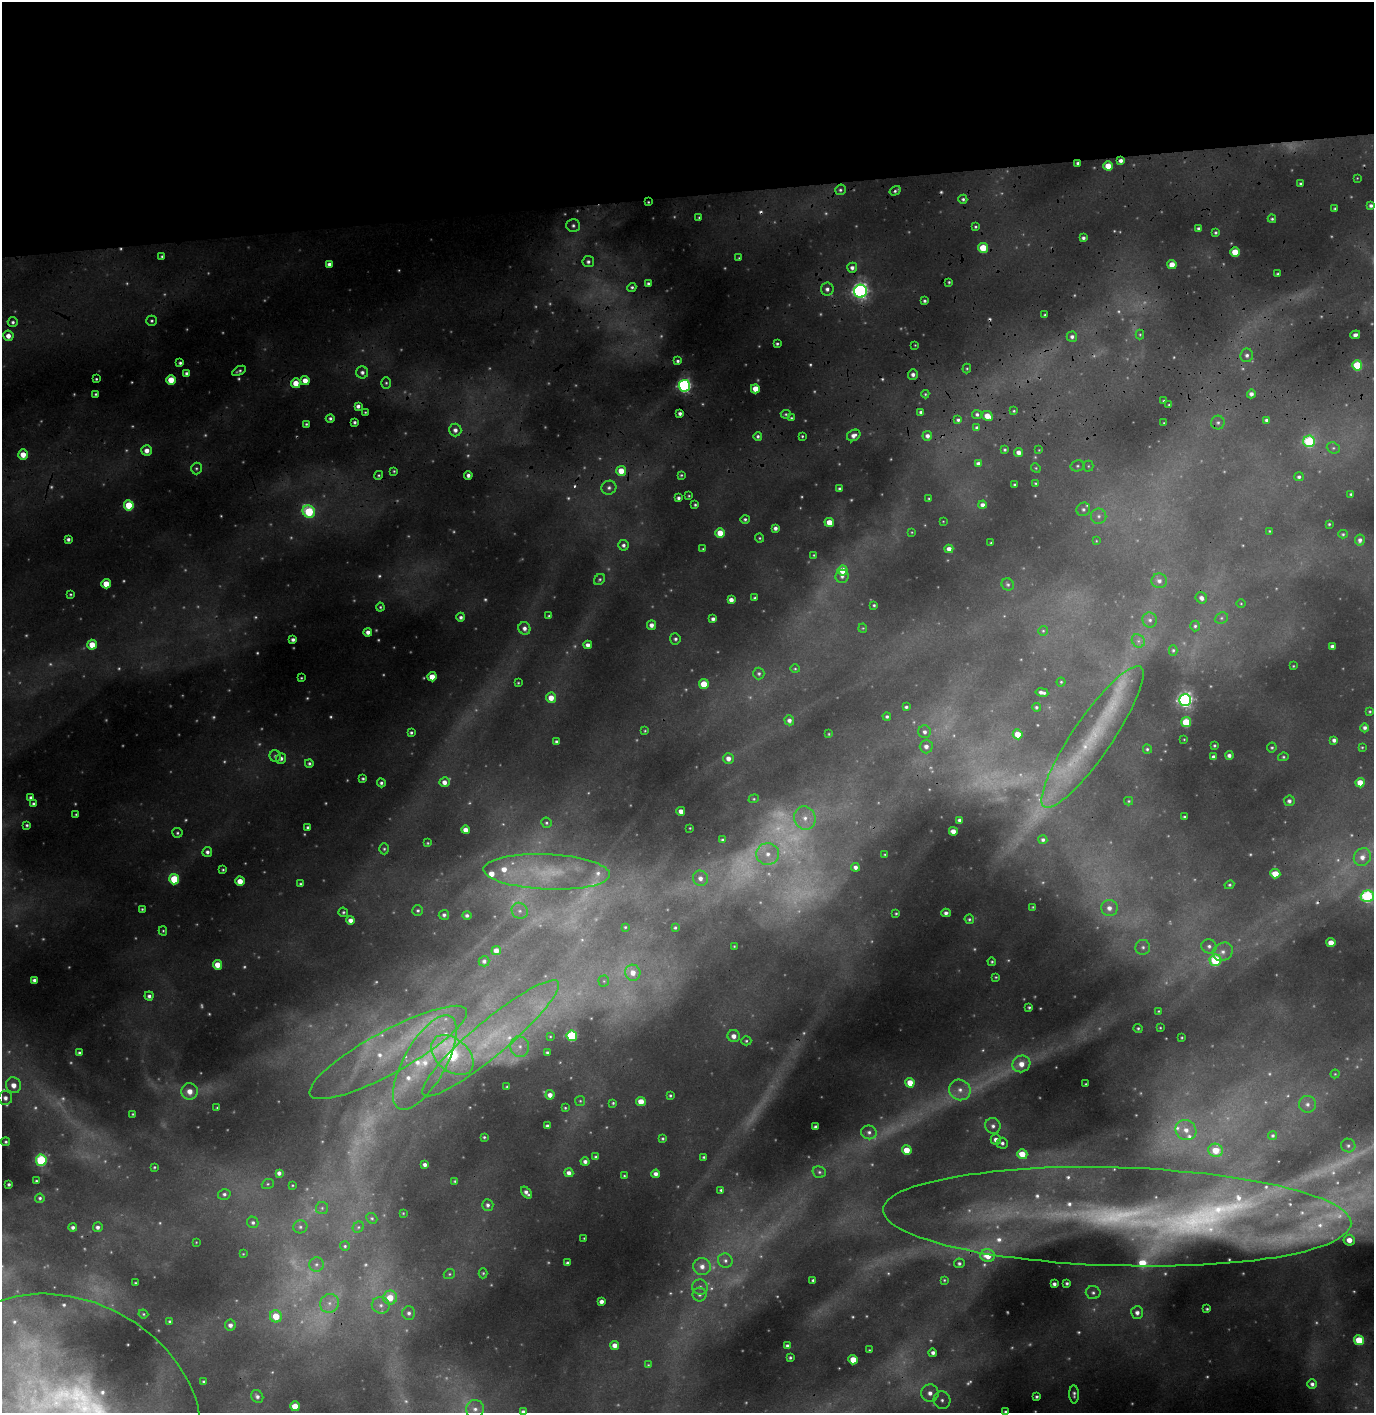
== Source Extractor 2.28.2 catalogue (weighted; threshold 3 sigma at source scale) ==
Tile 2 of 3 x 3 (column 2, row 1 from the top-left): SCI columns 1535-2906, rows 3384-4794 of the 4546 x 5357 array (HDU 1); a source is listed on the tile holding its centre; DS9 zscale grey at full resolution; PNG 1376 x 1415 px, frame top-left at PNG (2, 2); each listed source drawn as its Kron ellipse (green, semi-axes under 4 px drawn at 4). Shown black and unused: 14% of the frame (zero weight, under 3 of 4 exposures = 24% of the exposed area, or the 3 px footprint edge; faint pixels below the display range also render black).
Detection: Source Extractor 2.28.2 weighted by HDU 2 'WHT'; one run over the whole footprint, this tile lists its part. Background 0.114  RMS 0.012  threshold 0.0547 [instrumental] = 3 sigma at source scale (4.5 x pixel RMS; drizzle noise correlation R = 1.50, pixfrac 1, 0.05/0.05 arcsec/px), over >= 5 px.
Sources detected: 593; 156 too faint to see at this stretch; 5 cosmic-ray / hot-pixel residue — neither listed nor drawn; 27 inside a brighter listed object's ellipse — not listed separately; the other 405 listed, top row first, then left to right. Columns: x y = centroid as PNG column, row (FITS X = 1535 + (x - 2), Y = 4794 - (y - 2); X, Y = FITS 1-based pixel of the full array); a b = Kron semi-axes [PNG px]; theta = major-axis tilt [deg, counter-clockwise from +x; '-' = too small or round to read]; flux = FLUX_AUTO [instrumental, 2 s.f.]
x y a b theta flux
1121 161 4 4 - 5.8
1078 163 3 3 - 2.7
1108 166 4 4 - 29
1357 178 2 2 - 0.8
1300 184 3 3 - 2
840 190 5 5 - 2.8
895 191 6 3 32 2.9
963 199 4 4 - 2.8
648 202 3 2 - 1.2
1371 205 4 3 - 3.5
1335 209 3 3 - 2.3
699 217 4 3 - 1.6
1272 219 4 4 - 2.2
573 226 7 6 - 4
976 227 4 4 - 2.2
1199 229 3 3 - 3.9
1215 232 4 4 - 2.3
1083 238 4 3 - 3.8
983 248 5 5 - 41
1235 252 5 5 - 32
162 256 4 3 - 2.1
739 258 3 3 - 1.4
588 262 6 5 - 4.2
329 264 4 4 - 5.7
1172 264 4 4 - 16
852 268 5 5 - 6
1278 274 3 3 - 1.7
949 282 3 3 - 1.7
648 284 4 3 - 3
632 287 4 4 - 2.6
827 289 6 6 - 5.5
860 291 6 6 - 470
925 301 3 3 - 2.7
1045 315 3 3 - 1.6
152 321 5 5 - 2.6
13 322 5 5 - 3.2
1140 335 5 4 - 1.6
1355 335 5 4 - 5.4
8 336 5 5 - 9.7
1072 337 5 5 - 4.4
777 344 3 3 - 2.3
915 345 3 3 - 1
1247 355 7 6 - 4.7
678 361 4 3 - 2.6
180 363 3 3 - 2.9
1357 365 5 5 - 68
967 368 5 4 - 1.6
239 371 7 3 28 2.9
362 372 6 6 - 5.8
187 374 4 4 - 5.1
913 375 5 5 - 5.9
96 379 3 3 - 1.6
171 380 5 4 - 27
305 380 4 4 - 15
296 383 5 4 - 21
386 383 5 5 - 2.4
684 386 6 6 - 290
755 389 4 4 - 22
96 394 3 3 - 1.9
925 394 4 4 - 1.7
1251 394 4 4 - 5.4
1164 401 3 2 - 1.3
1169 405 3 3 - 1.4
358 406 4 4 - 5.1
1014 411 3 2 - 1.4
365 412 3 2 - 1.3
921 412 4 3 - 3.2
680 413 4 3 - 4.3
786 414 5 4 - 1.9
977 414 5 4 - 3
987 416 6 5 - 14
330 418 4 4 - 3.2
791 418 3 3 - 1.6
958 420 4 4 - 2.8
1267 420 4 4 - 3.9
355 422 3 3 - 3
1218 422 7 6 - 3.6
1164 423 3 2 - 0.97
306 424 3 3 - 1.7
977 428 4 4 - 3.4
455 430 6 6 - 7
854 435 7 5 29 8
758 436 4 4 - 2.9
802 436 3 3 - 1.6
927 436 5 5 - 6
1309 441 6 5 - 120
1333 448 7 5 -20 2.8
147 450 5 5 - 10
1005 450 3 3 - 1.9
1039 450 4 4 - 1.1
1019 452 4 4 - 7.5
23 455 5 5 - 18
978 464 4 4 - 4.6
1077 466 7 5 13 3.4
1088 466 5 5 - 2.1
196 468 6 5 - 2.5
1036 468 5 4 - 1.5
394 471 4 4 - 1.7
621 471 5 5 - 23
379 475 4 4 - 1.9
468 475 4 4 - 5.2
681 475 3 3 - 1.6
1299 477 5 4 - 3.1
1035 483 4 4 - 1.6
1015 485 3 3 - 2
609 488 7 7 - 4.9
840 489 4 3 - 3.4
1351 494 3 3 - 1.9
689 496 3 2 - 1.2
678 498 4 3 - 3.7
929 499 3 2 - 1.3
129 505 5 5 - 54
695 505 3 3 - 1.9
982 505 4 4 - 6.5
1083 509 7 6 - 4.2
309 512 6 5 - 100
1099 516 8 7 - 5.3
745 519 4 4 - 2.6
943 521 3 2 - 0.71
829 522 4 4 - 19
1329 524 3 3 - 1.5
775 528 4 4 - 5.1
1269 531 3 2 - 1
912 532 3 2 - 0.85
720 533 5 4 - 25
1343 534 5 4 - 1.8
760 538 5 3 - 1.7
68 539 4 3 - 3.8
1360 540 5 5 - 4.8
1096 541 4 3 - 0.95
991 543 3 3 - 1.4
623 545 5 5 - 4.1
703 549 4 4 - 1.5
949 549 4 4 - 9
814 555 3 3 - 1.3
843 570 5 5 - 27
842 576 7 6 - 4.3
600 579 6 5 - 2.4
1159 581 7 7 - 6.6
106 584 4 4 - 24
1008 584 6 6 - 3
70 594 4 4 - 1.7
755 598 3 3 - 2.1
1201 598 6 5 - 5.8
731 600 4 4 - 8.9
1241 604 5 3 - 1.1
874 605 3 3 - 1.8
380 607 4 4 - 1.9
549 616 4 3 - 1.7
461 617 4 4 - 4.1
1221 618 7 5 23 2.8
713 619 4 4 - 5
1150 620 7 7 - 4.7
651 625 5 4 - 7.5
1195 626 5 4 - 2.6
524 628 6 6 - 6.9
863 628 4 4 - 1.4
1043 631 5 5 - 1.8
368 632 4 4 - 7.7
293 639 4 3 - 4.4
675 639 5 5 - 3.4
1138 641 7 6 - 4.2
92 645 5 4 - 27
588 645 4 4 - 6.6
1332 646 4 4 - 5
1173 650 5 4 - 2
1293 666 3 3 - 1.2
795 669 4 4 - 1.5
759 673 6 5 - 3
432 677 4 4 - 21
301 678 3 3 - 1.3
1061 682 4 4 - 1.7
518 683 3 3 - 1.3
704 684 5 5 - 31
1042 692 6 4 -11 5.2
551 698 5 5 - 17
1185 700 6 6 - 390
906 707 4 3 - 2.8
1036 707 4 4 - 2.4
1370 711 3 3 - 1.6
887 716 4 4 - 2.6
789 720 5 5 - 5.2
1186 722 5 5 - 51
1365 728 4 4 - 4.2
645 731 3 3 - 1.3
925 732 6 6 - 5.2
411 733 4 3 - 2.5
829 734 4 3 - 1.3
1018 734 5 5 - 19
1092 737 85 19 55 120
1184 739 3 2 - 0.92
1334 740 4 4 - 4.4
556 742 4 4 - 3.5
1214 745 4 4 - 1.9
926 746 7 6 - 7
1362 747 3 3 - 1.2
1272 748 5 5 - 2.1
1147 749 5 4 - 2.3
1229 755 4 4 - 4.7
275 756 6 5 - 3.3
1214 757 4 4 - 6.9
1283 757 5 4 - 1.9
281 758 5 5 - 5.3
728 758 5 5 - 8.4
309 763 4 4 - 2.9
363 779 3 3 - 2.4
444 782 5 5 - 9.5
381 783 4 4 - 3.4
1360 783 4 4 - 22
31 798 3 3 - 3.5
754 799 5 4 - 1.6
1129 801 4 4 - 1.5
1289 801 5 5 - 4.6
33 804 3 3 - 2.5
681 811 4 4 - 9.1
76 814 3 3 - 1.4
1184 817 3 3 - 1.7
805 818 12 10 -65 16
960 820 4 4 - 4.7
547 823 5 5 - 2.2
27 825 3 3 - 2.1
308 827 3 3 - 2.7
690 828 2 2 - 1
465 830 4 4 - 10
953 831 4 4 - 9.8
177 833 5 5 - 2.4
722 840 4 4 - 2.4
1043 840 4 4 - 3.2
428 843 4 3 - 1.5
384 849 5 4 - 2.2
207 852 5 5 - 4.5
768 854 11 11 - 18
885 854 3 2 - 1
1362 857 9 8 - 10
855 867 4 4 - 5.2
223 870 3 3 - 1.6
547 872 63 17 -3 85
1275 874 5 4 - 23
700 878 8 7 - 8.1
174 879 5 5 - 59
240 881 4 4 - 20
300 884 4 4 - 2.1
1229 885 5 4 - 2.1
1367 896 6 5 - 150
1033 907 3 3 - 1.2
1109 908 8 8 - 9.7
142 909 3 3 - 1.8
418 910 5 5 - 2.6
520 911 8 7 - 6.4
343 912 5 4 - 2.2
896 913 3 2 - 1.4
946 913 5 4 - 4.8
444 915 5 5 - 3.9
467 915 5 4 - 3.8
969 919 5 4 - 2.4
351 920 4 4 - 8.5
625 927 3 3 - 1.3
675 928 3 3 - 1.8
163 931 4 4 - 1.6
1331 943 4 4 - 19
734 946 2 2 - 0.91
1209 946 7 7 - 5.5
1143 947 7 7 - 5
496 950 5 4 - 10
1223 952 10 9 - 9.1
1215 960 6 5 - 93
484 961 5 5 - 3.9
992 962 4 4 - 1.9
217 965 5 4 - 19
633 973 8 7 - 13
996 977 3 3 - 1.4
34 980 4 4 - 4.1
604 981 5 5 - 1.8
149 996 4 4 - 4.3
1029 1007 3 3 - 2.1
1158 1011 4 3 - 1.2
1138 1028 4 4 - 2.1
1160 1028 3 2 - 1.1
572 1036 5 5 - 110
734 1036 6 6 - 9.4
550 1037 4 3 - 1.2
491 1038 88 17 40 150
1182 1038 3 2 - 1.3
746 1041 5 4 - 2.1
520 1047 10 9 - 12
388 1052 89 21 29 150
79 1053 3 3 - 2.9
547 1053 4 3 - 3
452 1055 24 16 -41 170
425 1063 53 21 61 110
1021 1064 9 8 - 16
1335 1074 4 4 - 1.4
910 1083 5 4 - 22
1086 1084 3 2 - 1.1
13 1085 8 7 - 14
507 1087 3 3 - 1.5
960 1090 11 10 - 14
190 1091 8 8 - 17
550 1095 4 4 - 8.8
670 1095 4 3 - 1.9
5 1098 7 7 - 7.8
580 1101 5 5 - 1.8
641 1102 5 4 - 19
613 1103 4 3 - 1.8
1307 1104 8 8 - 6.4
217 1108 3 3 - 1.4
565 1108 3 3 - 1.5
133 1114 3 2 - 1.3
547 1126 4 4 - 4.5
993 1126 8 7 - 6.4
815 1127 3 3 - 3.1
1186 1130 11 10 - 15
869 1132 8 7 - 5.4
1273 1135 4 4 - 2.2
484 1137 3 3 - 1.5
663 1139 4 4 - 1.9
996 1140 5 5 - 7.9
6 1142 4 4 - 2.4
1002 1143 5 5 - 3.8
1348 1146 7 7 - 4.2
907 1150 5 4 - 24
1216 1150 7 6 - 30
1022 1154 5 5 - 25
596 1157 4 3 - 2.4
704 1157 3 3 - 1.8
41 1160 5 5 - 140
585 1162 4 4 - 5.2
425 1165 4 4 - 4.5
154 1167 3 3 - 1.5
819 1172 7 5 -15 3.1
279 1173 4 4 - 4.7
569 1173 4 4 - 6.6
656 1174 4 4 - 6.1
624 1176 3 2 - 1.4
36 1181 3 3 - 1.6
455 1181 3 3 - 1.5
9 1184 3 3 - 2.6
268 1184 6 5 - 1.9
292 1185 3 2 - 1.1
721 1190 3 3 - 2.5
526 1193 7 4 -48 5.4
224 1194 6 5 - 3.8
40 1198 5 4 - 2.6
488 1205 6 5 - 4.4
322 1208 6 6 - 3
403 1213 2 2 - 1
1117 1217 234 49 -2 850
372 1218 6 5 - 2.2
253 1222 6 5 - 3.4
98 1227 5 5 - 5.1
300 1227 7 6 - 3.7
358 1227 6 5 - 2.3
73 1228 4 4 - 4.3
584 1238 2 2 - 1
1349 1240 5 5 - 11
196 1242 2 2 - 0.84
345 1246 5 5 - 2.1
243 1254 3 2 - 0.92
988 1256 7 6 - 29
725 1260 7 7 - 5
567 1263 4 3 - 3.6
959 1263 5 5 - 3.3
316 1264 7 7 - 4.7
702 1266 9 8 - 11
483 1273 5 4 - 1.9
449 1274 6 5 - 2
813 1280 3 3 - 2.2
944 1280 4 4 - 1.5
135 1283 3 2 - 1.3
1067 1283 3 3 - 2.3
1054 1284 4 4 - 4
700 1287 8 7 - 6.2
1093 1293 7 6 - 4
699 1295 7 7 - 4.7
390 1298 7 7 - 25
601 1301 4 4 - 5.9
329 1303 10 9 - 11
381 1305 9 8 - 8.2
1207 1309 3 3 - 1.9
409 1313 7 6 - 4.9
1137 1313 6 6 - 6.5
143 1314 5 4 - 1.6
276 1316 6 6 - 30
169 1321 3 3 - 2
230 1325 5 5 - 6.1
1359 1340 5 5 - 44
615 1345 4 4 - 9.5
788 1346 4 4 - 5.2
869 1350 3 2 - 1.1
933 1353 4 4 - 5.1
790 1358 3 3 - 2.1
853 1360 4 4 - 23
648 1365 4 4 - 1.3
204 1382 3 3 - 2.1
1312 1384 5 5 - 4.6
930 1393 9 8 - 11
1074 1394 9 4 -87 3.9
257 1396 7 5 -54 4.9
1037 1397 3 3 - 2.6
942 1400 9 8 - 8
295 1406 5 4 - 28
69 1408 138 107 -28 810
475 1409 9 9 - 8.5
523 1412 4 4 - 5.4
1006 1412 4 4 - 3.4
Overlapping masked pixels (flux is a lower limit): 7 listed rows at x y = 1121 161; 1078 163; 895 191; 648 202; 1235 252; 23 455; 69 1408
Isophote crosses this tile's border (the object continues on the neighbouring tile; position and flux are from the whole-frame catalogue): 4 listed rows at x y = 1367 896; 69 1408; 523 1412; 1006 1412